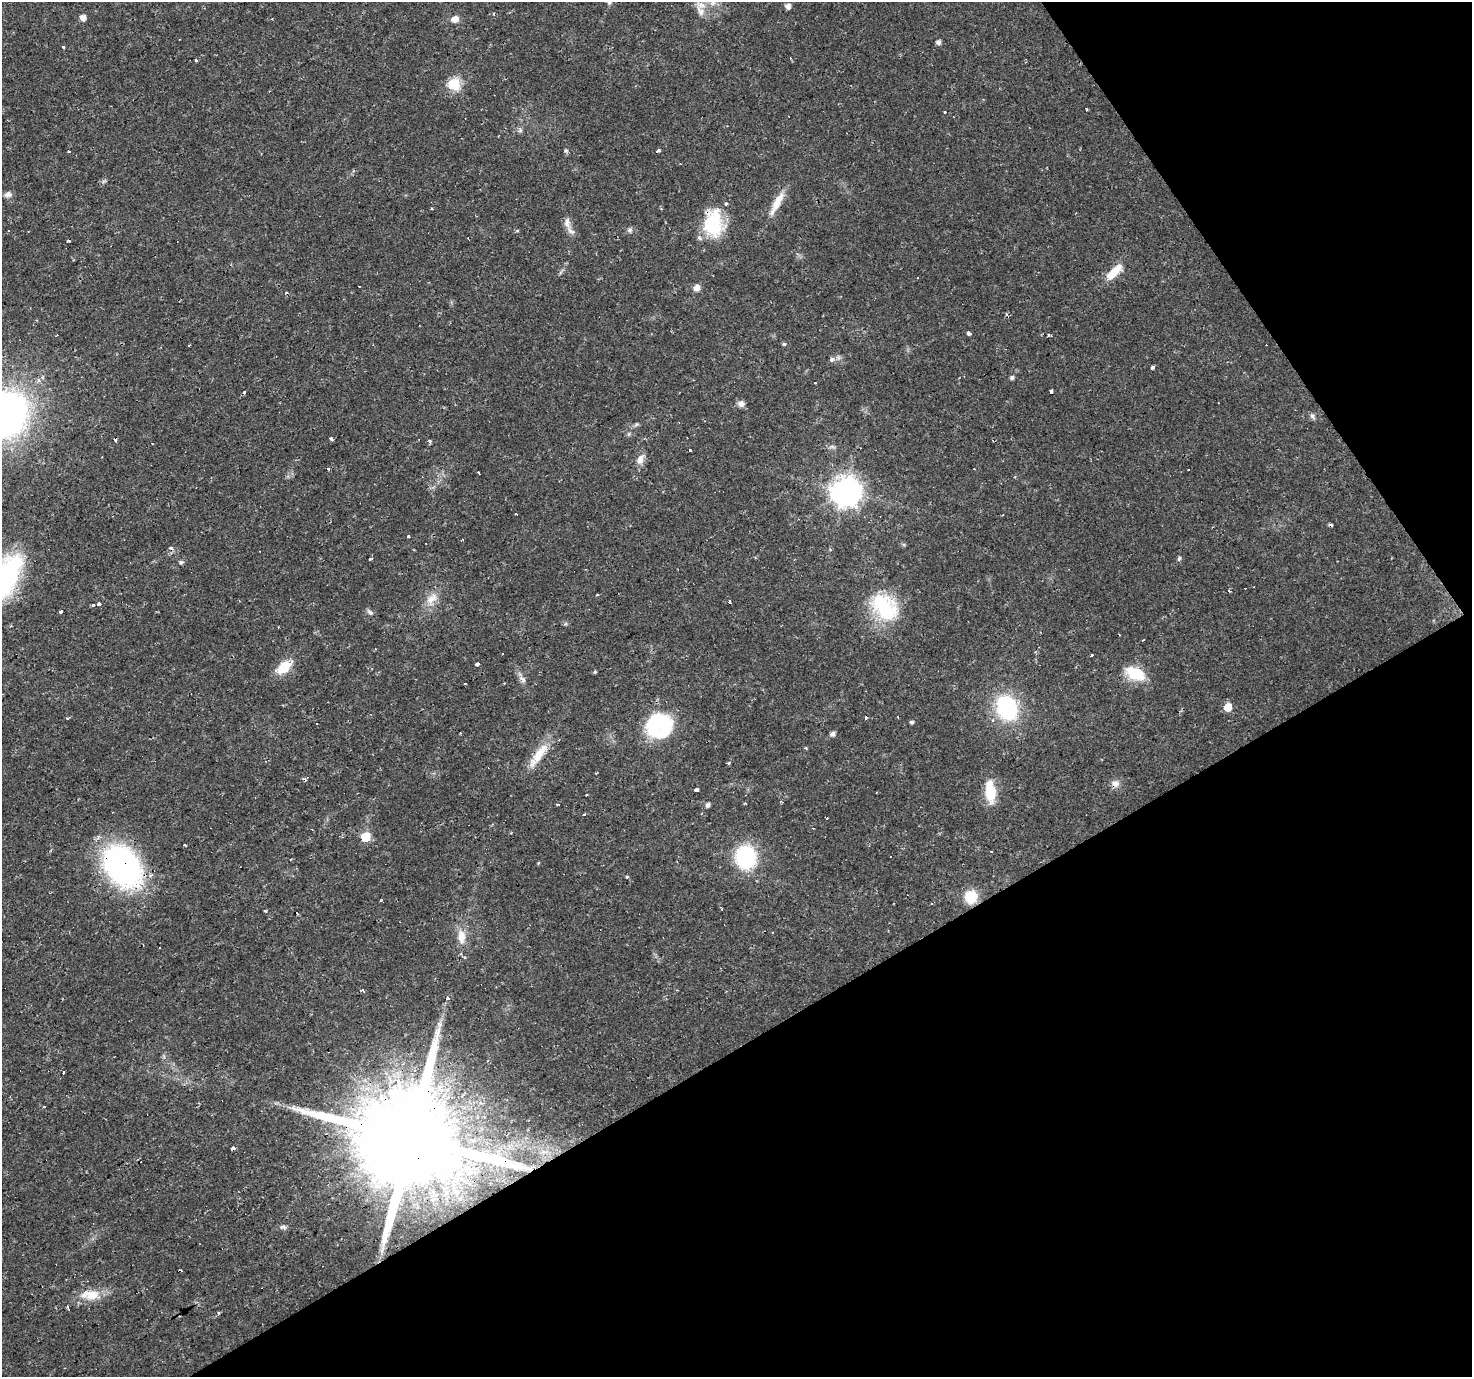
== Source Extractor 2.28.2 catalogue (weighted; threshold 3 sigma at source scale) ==
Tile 12 of 4 x 4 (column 4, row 3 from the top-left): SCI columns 4409-5878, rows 1488-2862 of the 5878 x 5787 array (HDU 1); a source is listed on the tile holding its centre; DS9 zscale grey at full resolution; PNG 1474 x 1379 px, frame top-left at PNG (2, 2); no overlay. Shown black and unused: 31% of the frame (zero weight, under 2 of 3 exposures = <1% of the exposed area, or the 3 px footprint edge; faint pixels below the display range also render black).
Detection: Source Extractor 2.28.2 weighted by HDU 2 'WHT'; one run over the whole footprint, this tile lists its part. Background 0.0199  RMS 0.0024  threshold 0.011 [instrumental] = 3 sigma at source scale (4.5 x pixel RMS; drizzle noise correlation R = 1.50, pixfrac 1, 0.0396/0.0396 arcsec/px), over >= 5 px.
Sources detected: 143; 1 too faint to see at this stretch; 1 inside a brighter object's white glare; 29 cosmic-ray / hot-pixel residue — not listed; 3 inside a brighter listed object's ellipse — not listed separately; the other 109 listed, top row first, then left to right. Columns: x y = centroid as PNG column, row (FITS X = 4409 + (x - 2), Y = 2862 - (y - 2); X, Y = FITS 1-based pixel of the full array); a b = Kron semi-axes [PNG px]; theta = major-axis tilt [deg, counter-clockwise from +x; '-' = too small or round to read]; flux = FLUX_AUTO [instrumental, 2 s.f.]
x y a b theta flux
609 2 7 6 - 0.68
713 2 11 9 -78 1.6
788 6 5 5 - 1.4
700 11 18 9 -62 2.3
83 17 5 5 - 1.8
455 19 7 6 - 2
938 42 5 4 - 1
63 47 3 3 - 0.47
196 60 3 3 - 1.7
454 84 6 6 - 27
945 112 3 3 - 0.5
520 130 7 4 45 0.48
68 151 3 2 - 1.4
566 151 5 4 - 0.45
658 151 4 3 - 1.6
8 194 11 7 6 0.99
777 203 35 8 62 4.1
432 208 3 2 - 0.34
567 223 16 8 -80 1.6
713 223 31 21 -89 13
629 230 8 6 18 0.64
8 231 3 3 - 0.89
517 231 5 3 - 0.26
69 241 4 3 - 0.46
1114 272 25 10 45 4.4
918 278 3 3 - 0.7
697 288 7 7 - 1.5
968 333 3 3 - 4
1049 335 3 3 - 0.76
784 344 5 4 - 0.36
189 346 3 3 - 3.3
832 360 5 5 - 0.98
1152 367 3 3 - 0.74
1012 377 5 4 - 0.7
39 381 4 4 - 1
815 383 3 2 - 0.26
1051 392 3 3 - 4.1
741 403 9 8 - 1.1
7 415 37 30 66 110
1312 416 9 5 -58 0.67
636 424 6 5 - 0.43
629 434 6 4 71 0.34
331 439 5 3 - 0.4
430 442 5 3 - 0.36
832 447 10 4 0 0.61
690 451 3 3 - 1.1
640 460 14 8 65 2
328 469 3 3 - 1.5
478 472 3 3 - 0.97
845 491 9 9 - 360
516 514 3 2 - 0.27
1003 515 3 2 - 0.21
408 537 3 3 - 1.7
1179 558 7 3 61 0.4
370 559 4 3 - 0.52
181 562 5 5 - 0.44
6 575 46 22 65 37
597 595 3 2 - 0.25
431 599 20 13 51 3.5
729 601 3 3 - 0.83
99 604 4 3 - 1.2
93 605 3 3 - 0.37
884 607 38 27 -46 17
60 612 4 3 - 0.66
370 612 11 5 -46 0.68
503 654 3 3 - 0.67
1092 656 3 3 - 0.9
477 664 4 4 - 0.96
284 667 19 10 36 5.6
595 672 5 4 - 0.29
1135 673 21 12 -23 8.6
523 679 11 7 -53 1
1228 707 6 5 - 4.9
1007 708 16 12 -65 35
68 718 3 3 - 1.7
866 718 4 3 - 1.4
992 720 3 3 - 1.1
660 722 34 23 9 17
912 722 4 4 - 0.64
833 734 5 5 - 1.1
538 755 41 11 54 5.7
1116 783 11 8 -9 1.4
696 790 4 3 - 1
990 792 23 10 -85 7.7
586 795 3 3 - 0.56
558 805 3 3 - 0.68
708 805 5 4 - 0.86
702 813 3 2 - 0.36
584 815 3 2 - 0.26
827 818 3 3 - 1.7
813 828 3 2 - 0.2
366 837 6 6 - 9
185 845 3 2 - 0.23
746 857 20 18 -85 22
122 865 32 25 -53 74
627 877 4 4 - 0.31
971 897 13 12 - 6.3
773 932 3 2 - 0.35
461 937 19 10 -86 3.4
159 947 3 3 - 0.6
448 998 3 3 - 5.1
63 1072 3 2 - 0.48
44 1107 4 2 - 0.21
410 1139 38 22 28 10000
233 1148 4 3 - 1.1
283 1227 11 5 -2 0.7
92 1295 25 14 -2 4.8
68 1308 5 2 - 0.54
218 1313 4 3 - 0.27
Overlapping masked pixels (flux is a lower limit): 5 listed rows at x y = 713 223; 1116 783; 122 865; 410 1139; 233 1148
Isophote crosses this tile's border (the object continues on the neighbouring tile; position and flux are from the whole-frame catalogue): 4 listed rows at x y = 609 2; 713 2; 7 415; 6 575
Unlisted compact peaks at least as high as the median listed source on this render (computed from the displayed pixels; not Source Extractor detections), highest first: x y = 729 763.